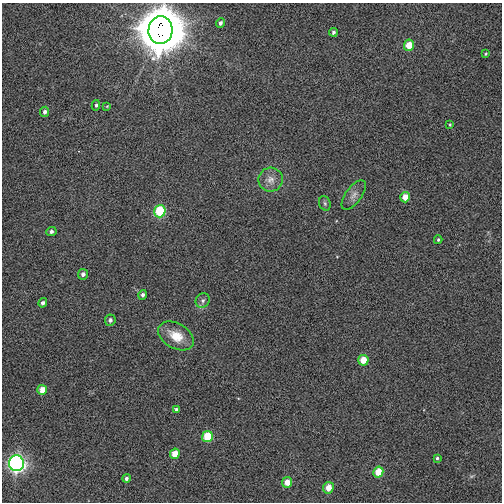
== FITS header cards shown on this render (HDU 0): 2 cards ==
NAXIS1  =                  500
NAXIS2  =                  500

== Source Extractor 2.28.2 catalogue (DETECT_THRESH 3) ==
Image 500 x 500 px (HDU 0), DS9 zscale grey, 1 PNG px = 1 image px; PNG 504 x 504 px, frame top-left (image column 1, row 500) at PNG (2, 3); each listed source drawn as its Kron ellipse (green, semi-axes under 4 px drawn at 4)
Background -0.00398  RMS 0.13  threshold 0.377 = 3 sigma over >= 5 px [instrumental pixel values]
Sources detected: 33; all 33 listed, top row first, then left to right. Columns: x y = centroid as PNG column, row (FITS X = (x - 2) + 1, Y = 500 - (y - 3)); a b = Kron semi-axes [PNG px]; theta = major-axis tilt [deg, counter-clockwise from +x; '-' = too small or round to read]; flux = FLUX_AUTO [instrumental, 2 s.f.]
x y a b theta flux
220 23 5 4 - 22
160 30 14 12 85 42000
333 32 4 4 - 18
409 45 6 5 - 150
486 54 4 3 - 8
96 105 5 4 - 15
107 106 4 3 - 6.2
45 112 5 4 - 27
450 125 4 3 - 7.8
271 180 12 12 - 71
354 195 17 8 55 54
405 197 5 5 - 89
325 203 7 5 -69 19
160 211 6 5 - 470
51 232 5 4 - 23
438 240 4 3 - 12
83 274 5 5 - 25
143 295 5 4 - 20
203 300 8 6 50 27
43 303 5 4 - 26
110 320 6 5 - 22
176 336 19 12 -30 160
363 360 5 5 - 140
42 390 5 5 - 100
176 409 4 4 - 17
207 437 6 5 - 250
175 454 5 4 - 120
437 458 4 3 - 12
16 463 8 7 - 2500
378 472 5 5 - 160
126 478 4 4 - 19
287 482 5 5 - 92
328 488 6 5 - 97
At the frame edge (FLAGS 8, measured only in part): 1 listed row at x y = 160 30